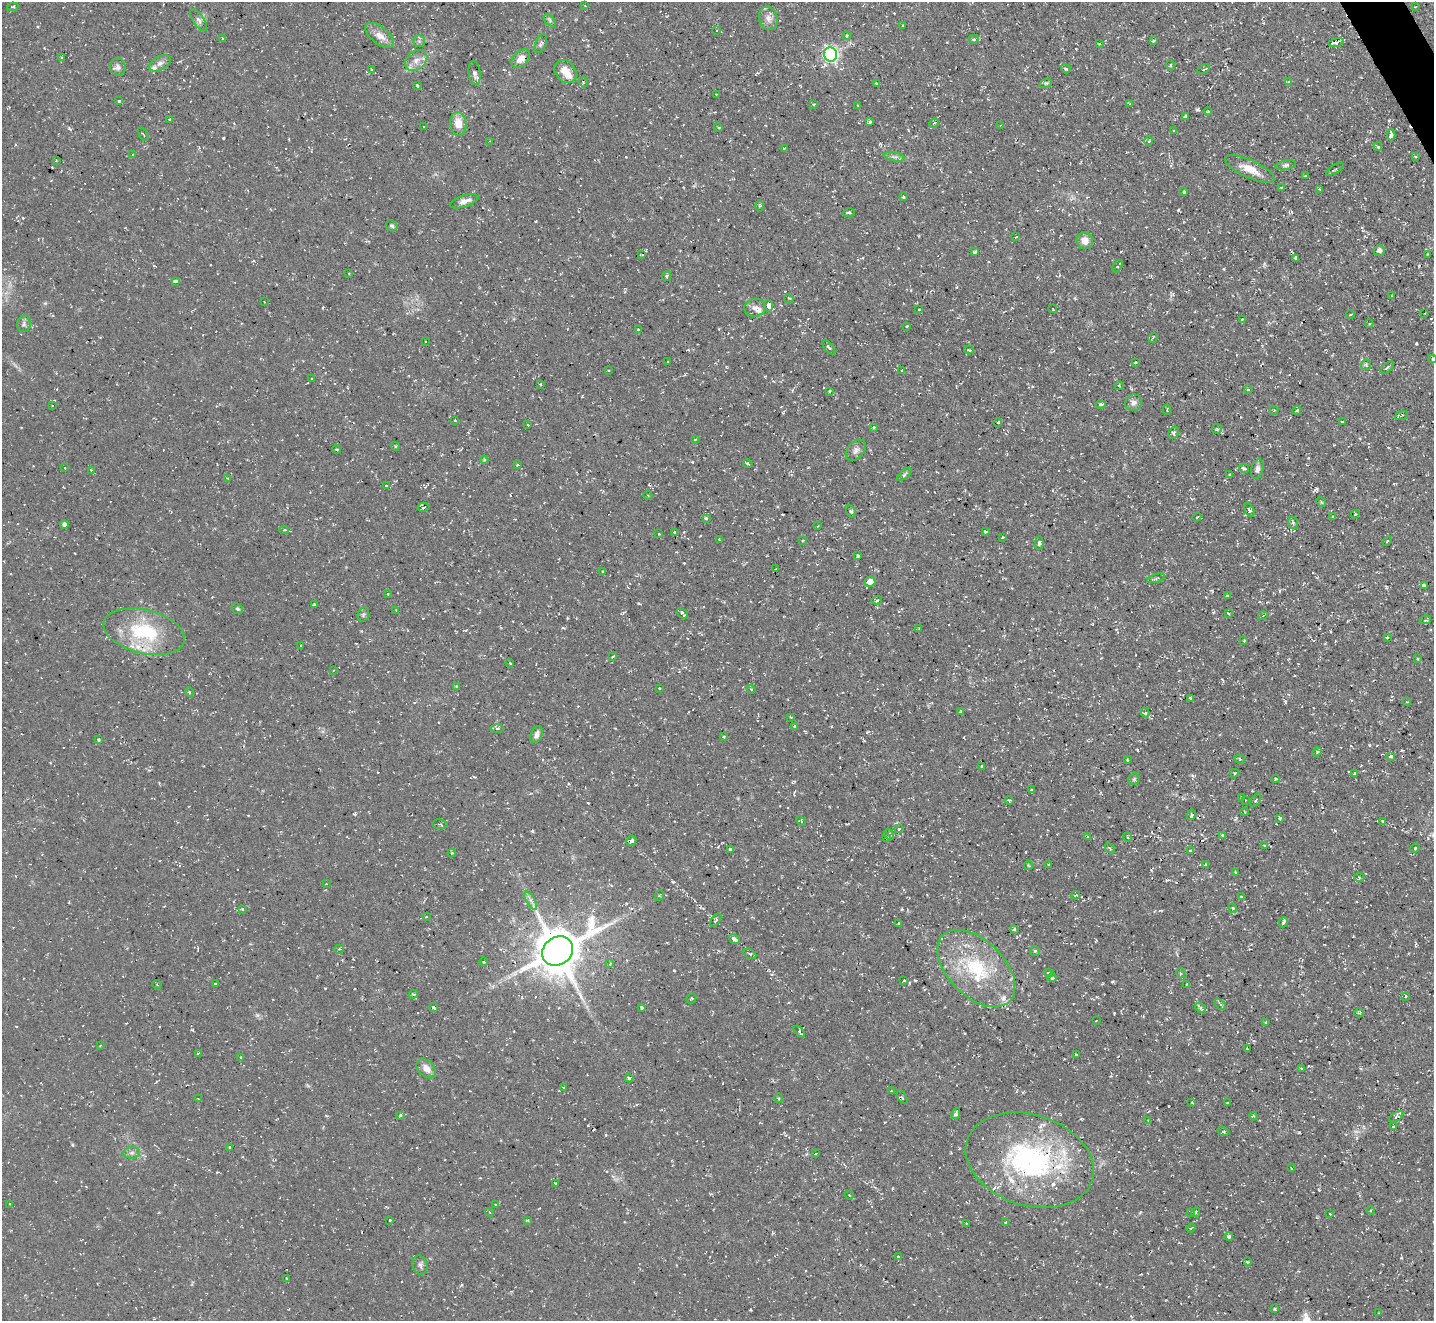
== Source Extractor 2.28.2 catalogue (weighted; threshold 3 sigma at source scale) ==
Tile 10 of 4 x 4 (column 2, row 3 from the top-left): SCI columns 1433-2864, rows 1607-2925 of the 5727 x 5714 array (HDU 1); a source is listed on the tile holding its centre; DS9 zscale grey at full resolution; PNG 1436 x 1323 px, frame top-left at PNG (2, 2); each listed source drawn as its Kron ellipse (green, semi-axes under 4 px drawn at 4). Shown black and unused: <1% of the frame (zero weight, under 2 of 3 exposures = <1% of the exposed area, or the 3 px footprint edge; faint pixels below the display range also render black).
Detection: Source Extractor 2.28.2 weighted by HDU 2 'WHT'; one run over the whole footprint, this tile lists its part. Background 0.0548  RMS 0.0065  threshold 0.0293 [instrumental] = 3 sigma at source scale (4.5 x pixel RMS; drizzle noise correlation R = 1.50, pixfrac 1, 0.05/0.05 arcsec/px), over >= 5 px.
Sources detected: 358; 1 too faint to see at this stretch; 17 cosmic-ray / hot-pixel residue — neither listed nor drawn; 14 inside a brighter listed object's ellipse — not listed separately; the other 326 listed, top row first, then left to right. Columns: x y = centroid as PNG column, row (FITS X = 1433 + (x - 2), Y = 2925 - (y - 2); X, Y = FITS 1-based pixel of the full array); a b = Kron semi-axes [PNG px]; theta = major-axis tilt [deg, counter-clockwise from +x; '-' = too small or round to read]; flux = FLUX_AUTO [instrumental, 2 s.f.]
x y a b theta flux
585 6 3 2 - 0.52
13 7 5 3 - 0.75
1415 7 3 2 - 0.4
768 18 12 9 -73 4.2
199 20 13 5 -55 2.3
550 20 7 4 -46 1.4
903 25 4 3 - 0.74
717 30 4 3 - 0.49
379 35 17 8 -39 6.2
847 36 4 3 - 0.85
222 38 3 2 - 0.46
974 39 5 4 - 0.95
419 41 5 5 - 1.5
1154 41 3 3 - 0.82
1336 42 7 4 12 2.3
541 43 10 5 68 1.6
1099 44 3 2 - 0.64
830 54 7 6 - 160
62 57 4 2 - 0.88
521 59 11 7 47 5.5
416 60 12 9 36 5
160 63 12 6 29 3
1170 65 5 3 - 0.8
118 67 9 7 -83 2.3
1066 69 5 3 - 0.96
1204 69 7 3 28 1.1
372 70 4 4 - 0.94
565 71 12 10 -48 8.5
474 73 12 6 -83 2.3
583 82 5 3 - 0.69
1288 82 3 3 - 1.7
1046 83 6 4 18 0.91
877 84 3 3 - 1.2
417 85 3 3 - 1.3
716 94 3 3 - 0.75
119 101 4 3 - 0.98
1130 104 3 2 - 0.54
814 105 3 3 - 0.81
858 105 3 3 - 0.53
1208 111 4 3 - 0.67
1185 116 3 3 - 0.95
170 119 3 3 - 1
870 122 3 3 - 1
934 123 5 4 - 0.9
458 124 12 8 -85 8.4
1001 125 4 2 - 0.49
424 127 3 2 - 0.61
718 127 4 3 - 0.75
1174 130 3 3 - 0.59
143 134 7 2 -57 0.56
1391 134 6 4 84 4.1
490 141 4 2 - 0.53
1149 141 5 3 - 0.77
1378 147 4 4 - 1.4
785 148 3 2 - 0.82
132 155 3 2 - 0.35
894 157 11 3 -11 1.8
1415 157 3 3 - 0.79
56 160 3 2 - 0.49
1286 165 10 5 13 1.6
1250 169 27 9 -24 11
1335 169 10 2 31 0.86
1305 176 3 2 - 0.85
1281 187 3 3 - 0.63
1320 189 4 3 - 0.83
1184 192 3 3 - 1
903 197 4 3 - 0.75
464 201 14 5 18 4.1
759 206 5 4 - 0.76
849 212 5 3 - 1.2
392 226 6 5 - 1.3
1016 237 3 3 - 0.54
1085 241 9 8 - 5.6
1379 250 5 5 - 2.2
974 252 4 3 - 1.4
1427 254 2 2 - 0.55
642 255 4 2 - 0.64
1296 258 4 3 - 2.1
1118 266 7 3 58 1.1
349 274 2 2 - 0.59
667 276 5 4 - 1.1
175 281 4 3 - 4.1
1391 296 4 2 - 0.45
789 298 5 3 - 0.64
264 302 2 2 - 0.4
769 306 6 4 -83 3.8
755 308 10 8 12 4
919 309 2 2 - 0.42
1053 309 4 2 - 0.48
1425 313 3 2 - 0.4
1350 314 4 2 - 0.66
1242 319 3 2 - 1.1
1369 323 4 3 - 0.67
24 324 8 7 - 2
907 326 3 3 - 0.96
638 329 3 2 - 0.87
1153 338 5 2 - 0.63
425 341 2 2 - 0.4
829 348 8 3 -49 0.95
969 350 5 3 - 0.8
1433 359 4 4 - 1.2
668 361 3 2 - 0.41
1135 362 4 3 - 0.81
1366 365 5 5 - 0.9
1387 368 8 3 43 1
608 370 3 2 - 0.55
902 371 4 2 - 0.63
312 379 3 2 - 0.58
540 384 4 3 - 0.65
1119 386 4 4 - 0.79
1248 389 3 3 - 0.67
829 391 3 3 - 0.64
1134 403 8 8 - 2.7
1101 404 5 4 - 1.3
52 406 2 2 - 0.52
1167 410 5 3 - 0.66
1274 410 4 4 - 0.82
1297 410 5 3 - 0.74
1402 415 7 3 20 1
455 420 3 2 - 0.63
998 422 4 3 - 0.73
1343 422 3 3 - 1
528 425 3 2 - 0.46
873 427 4 3 - 0.82
1217 429 5 5 - 0.91
1174 433 6 4 63 1.5
695 439 3 2 - 0.44
395 446 4 3 - 0.62
336 449 4 3 - 0.77
856 450 12 8 47 3.1
484 460 4 3 - 0.66
748 464 4 3 - 0.89
518 465 3 3 - 0.65
65 468 2 2 - 0.35
1244 469 5 4 - 1.8
1257 469 10 6 74 2.7
91 470 3 3 - 1.1
905 474 8 4 41 1.2
1229 475 3 3 - 1.2
227 478 4 3 - 0.49
386 486 4 3 - 0.65
648 496 4 3 - 0.52
1321 502 5 4 - 0.73
423 507 6 3 10 0.91
1249 510 7 4 -62 1.3
851 511 6 4 -62 1.2
1355 514 4 3 - 0.62
1197 517 4 3 - 0.53
1333 517 4 3 - 0.94
706 518 4 3 - 1
1293 523 6 4 -78 1.1
64 525 4 4 - 2.1
818 526 2 2 - 0.39
284 530 5 4 - 1
985 531 3 3 - 1.6
674 532 3 3 - 1.3
659 534 3 3 - 0.49
1003 537 3 2 - 0.54
719 539 4 3 - 0.45
803 541 3 3 - 0.91
1387 541 5 3 - 0.54
1039 543 7 4 87 1.3
858 556 3 3 - 1.3
776 569 3 2 - 1.5
603 571 2 2 - 0.61
1156 578 9 3 15 1.1
870 582 5 5 - 5.1
1424 586 4 3 - 13
388 594 3 2 - 0.81
1227 595 4 3 - 0.96
877 600 5 4 - 1.3
314 605 3 3 - 1.2
237 609 6 5 - 0.97
396 610 2 2 - 0.33
1228 613 4 2 - 0.57
682 614 6 3 -40 2.2
363 615 7 5 74 1.2
1263 616 5 3 - 0.62
1425 620 6 3 13 1.1
919 629 3 2 - 0.47
144 632 41 22 -13 45
1387 637 4 3 - 0.69
1244 641 3 3 - 0.96
301 646 3 3 - 0.55
612 657 3 3 - 0.59
1418 659 4 2 - 0.57
510 663 4 4 - 0.61
334 670 3 2 - 0.38
456 686 4 4 - 0.7
659 688 3 2 - 0.62
751 689 4 3 - 0.62
189 692 5 3 - 0.71
1190 698 4 3 - 1.1
1407 702 4 3 - 0.54
961 712 4 3 - 1.2
1145 713 5 4 - 0.95
791 717 3 2 - 0.62
794 726 4 3 - 0.69
497 728 7 3 0 1.2
536 734 9 5 65 2.8
724 737 3 2 - 0.62
98 740 4 4 - 1
1317 752 5 4 - 1.1
1391 756 3 3 - 1.4
1240 759 5 4 - 0.77
1127 760 3 2 - 0.48
982 767 4 3 - 1.6
1234 773 4 4 - 0.8
1355 773 3 3 - 2.3
1134 779 6 5 - 1.1
1276 779 4 4 - 0.95
1031 790 3 2 - 0.48
1241 797 4 2 - 0.53
1009 800 5 3 - 0.68
1245 800 3 2 - 0.39
1256 800 7 4 57 0.98
1245 812 4 2 - 0.51
1191 815 5 3 - 1.3
1280 818 3 3 - 1.2
801 821 6 3 -47 0.74
1382 821 3 3 - 0.78
440 824 8 5 -7 1.4
899 828 3 3 - 1.7
889 834 6 4 -60 1
1222 835 4 4 - 0.89
1087 837 3 3 - 0.91
1127 837 4 3 - 0.59
887 838 4 4 - 1.3
631 841 5 4 - 1.6
1265 845 4 3 - 0.98
1110 848 6 2 -46 0.77
1415 848 5 3 - 0.76
730 849 4 3 - 1.1
1190 850 3 2 - 0.84
452 853 4 4 - 0.85
1049 864 3 2 - 0.51
1206 865 4 3 - 2
1029 866 4 3 - 0.64
1236 872 3 3 - 0.76
1359 877 5 3 - 0.77
326 884 3 2 - 0.43
660 895 5 3 - 0.74
1076 895 4 3 - 1.3
1241 897 3 2 - 0.76
531 901 10 4 -60 2.3
1233 908 4 4 - 0.76
242 909 4 3 - 0.7
426 917 3 2 - 0.4
716 920 7 3 56 1.2
1283 922 5 3 - 2.1
899 923 3 3 - 0.69
1014 929 3 3 - 1.2
734 939 6 3 -34 3.1
339 949 4 3 - 0.76
558 951 16 14 37 2600
1035 951 5 5 - 0.86
750 954 7 4 -28 1.3
484 962 4 3 - 0.54
610 964 4 4 - 1.1
976 968 47 28 -45 54
1049 973 5 3 - 1.1
1180 973 5 3 - 0.67
1052 978 5 4 - 2.1
904 981 3 3 - 2.3
215 984 3 3 - 1.2
1187 984 3 2 - 0.52
157 985 5 3 - 0.49
413 994 4 3 - 0.87
1406 996 3 2 - 0.53
691 998 5 4 - 0.86
1220 1004 6 4 -46 1.1
434 1007 4 3 - 1.6
642 1008 4 3 - 1.1
1200 1008 6 4 -35 1.8
1359 1013 4 4 - 0.98
1096 1021 3 2 - 0.59
1266 1023 3 3 - 1.2
799 1031 7 4 -51 1.9
100 1046 4 2 - 0.48
1247 1049 2 2 - 0.45
198 1053 3 3 - 0.83
1076 1054 4 3 - 0.5
241 1057 3 3 - 0.47
426 1068 11 7 -46 5.2
1302 1069 3 3 - 1.9
629 1078 4 4 - 1.1
563 1087 3 2 - 0.4
891 1091 4 2 - 0.45
902 1097 8 2 -58 0.84
779 1098 5 3 - 0.89
198 1099 3 2 - 0.64
1192 1102 4 2 - 0.54
1228 1103 3 2 - 1.5
956 1114 6 4 62 1.5
400 1115 4 3 - 1.2
1253 1116 4 3 - 0.68
1396 1117 8 3 32 1
1148 1120 3 3 - 0.53
1393 1126 3 3 - 1.5
1223 1131 6 3 -19 0.85
230 1147 3 3 - 0.9
132 1153 8 5 7 2
816 1154 3 3 - 1.1
1030 1160 66 45 -18 130
1291 1168 3 2 - 0.44
556 1183 3 3 - 0.81
849 1195 4 3 - 0.46
10 1204 3 3 - 0.46
495 1204 3 2 - 0.41
1371 1210 4 3 - 0.71
489 1212 4 3 - 0.53
1190 1212 4 2 - 0.55
1196 1212 5 3 - 1
1330 1214 3 2 - 0.49
390 1220 3 3 - 1.2
527 1220 3 2 - 0.69
966 1223 2 2 - 0.42
1006 1223 4 3 - 0.64
1191 1228 4 3 - 0.55
1229 1237 4 3 - 1.2
898 1257 3 3 - 0.81
1247 1262 4 3 - 0.89
420 1265 10 7 -72 2.3
286 1278 3 2 - 0.44
1275 1308 3 3 - 1.2
1379 1313 3 2 - 0.48
Overlapping masked pixels (flux is a lower limit): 1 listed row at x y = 1030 1160
Isophote crosses this tile's border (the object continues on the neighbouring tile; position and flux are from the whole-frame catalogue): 1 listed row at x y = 1433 359
Unlisted compact peaks at least as high as the median listed source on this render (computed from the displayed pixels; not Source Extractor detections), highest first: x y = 1197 110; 1416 343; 223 138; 915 980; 532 831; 1369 745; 354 814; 1389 120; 1316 488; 192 1030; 673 882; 325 988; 69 128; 1137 750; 606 1135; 1401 1258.